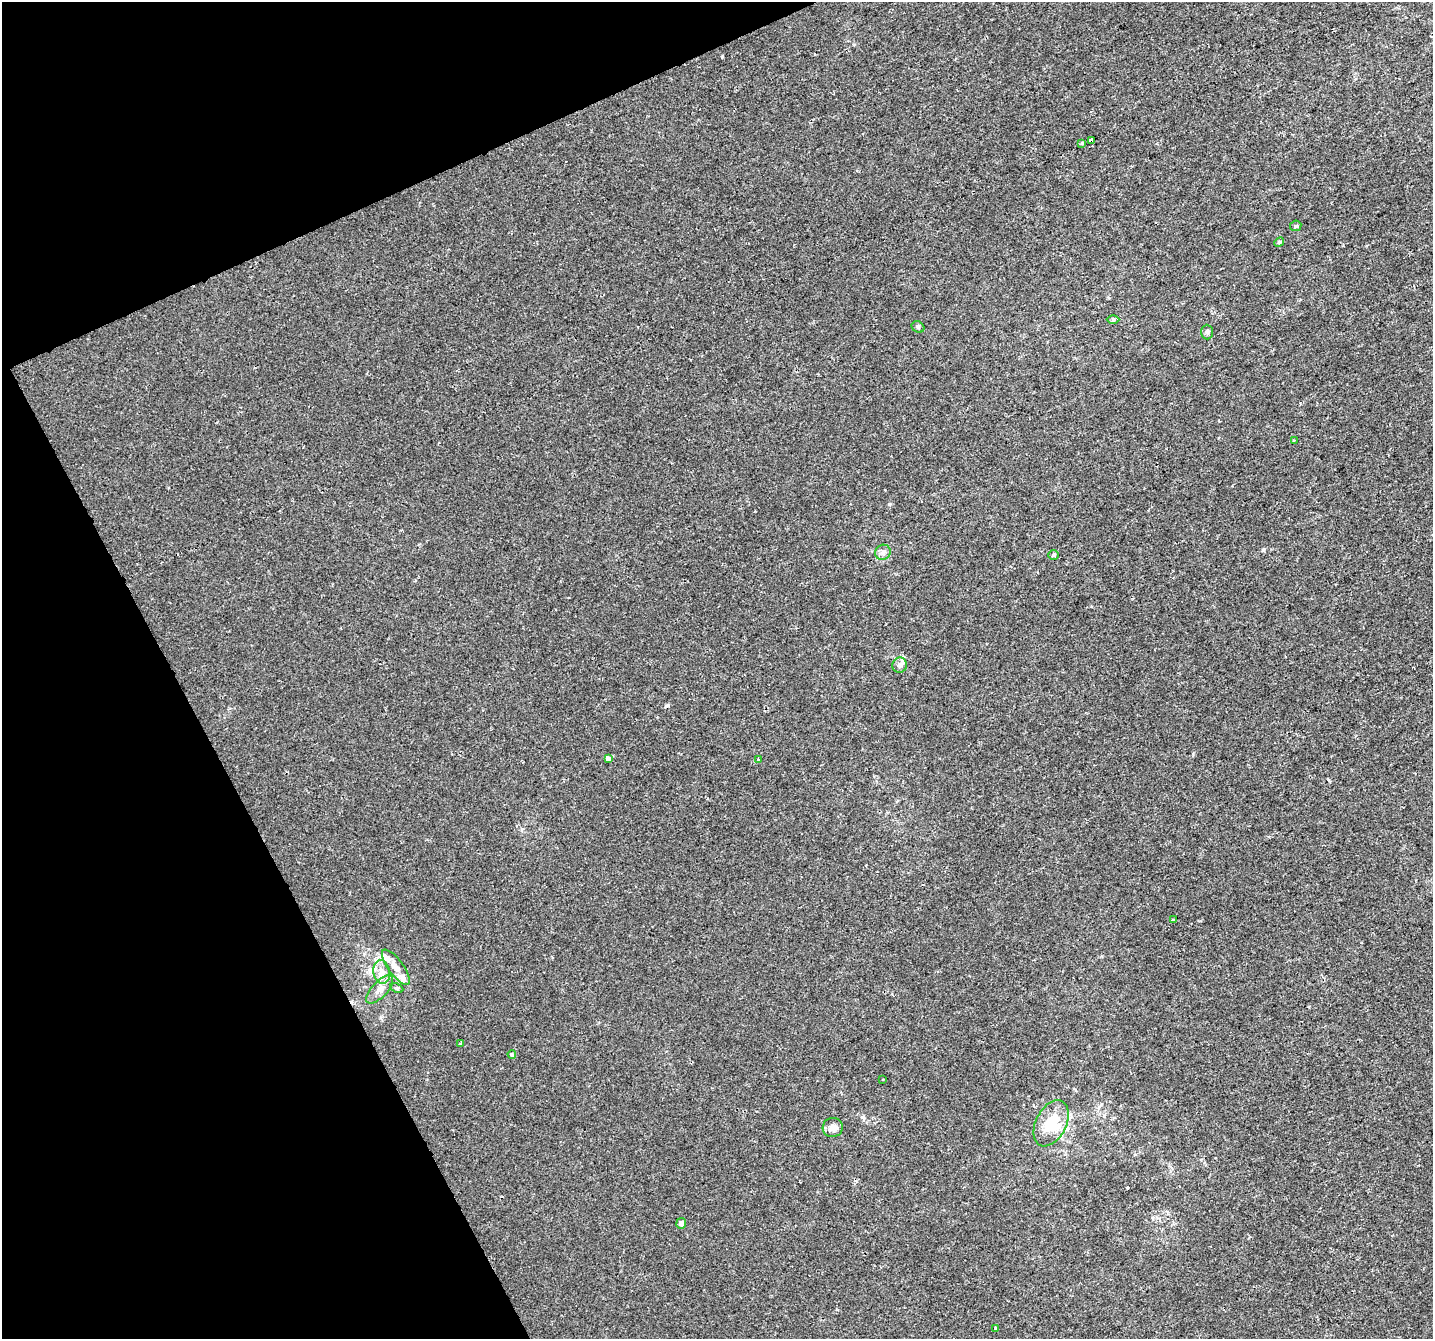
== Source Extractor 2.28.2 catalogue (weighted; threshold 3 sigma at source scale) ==
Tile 5 of 4 x 4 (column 1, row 2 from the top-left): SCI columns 1-1431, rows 2774-4110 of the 5727 x 5602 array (HDU 1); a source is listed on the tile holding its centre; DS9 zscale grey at full resolution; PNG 1435 x 1341 px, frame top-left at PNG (2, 2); each listed source drawn as its Kron ellipse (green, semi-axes under 4 px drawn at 4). Shown black and unused: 21% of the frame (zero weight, under 2 of 3 exposures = <1% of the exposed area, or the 3 px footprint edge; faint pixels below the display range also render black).
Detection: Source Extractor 2.28.2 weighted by HDU 2 'WHT'; one run over the whole footprint, this tile lists its part. Background 0.00106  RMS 0.0022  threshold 0.00978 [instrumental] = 3 sigma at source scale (4.5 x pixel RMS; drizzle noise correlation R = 1.50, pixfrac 1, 0.0396/0.0396 arcsec/px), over >= 5 px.
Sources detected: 29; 1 cosmic-ray / hot-pixel residue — neither listed nor drawn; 3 inside a brighter listed object's ellipse — not listed separately; the other 25 listed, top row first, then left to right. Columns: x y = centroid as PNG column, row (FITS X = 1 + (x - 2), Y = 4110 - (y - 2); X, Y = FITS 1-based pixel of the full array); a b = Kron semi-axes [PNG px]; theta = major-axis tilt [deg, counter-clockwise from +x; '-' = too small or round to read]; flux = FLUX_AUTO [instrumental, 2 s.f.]
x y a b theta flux
1091 140 4 4 - 1.2
1082 143 3 3 - 0.96
1296 226 6 5 - 0.29
1279 242 5 4 - 0.27
1113 319 6 4 0 0.3
918 327 7 5 -28 0.41
1207 332 7 6 - 0.5
1294 440 2 2 - 0.17
883 552 8 7 - 0.93
1053 555 5 5 - 0.3
900 665 8 7 - 0.77
608 758 4 3 - 2
758 759 3 3 - 0.47
1173 920 3 3 - 0.39
396 967 21 7 -54 2
382 972 12 8 -81 1.7
397 988 7 4 -25 0.35
380 989 18 8 47 1.7
461 1043 3 3 - 0.51
512 1055 4 3 - 0.61
883 1080 3 3 - 0.62
1051 1123 25 15 63 6.6
833 1128 10 9 - 1.3
681 1223 5 5 - 1.1
995 1329 4 3 - 0.34
Overlapping masked pixels (flux is a lower limit): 1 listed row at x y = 1091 140
Unlisted compact peaks at least as high as the median listed source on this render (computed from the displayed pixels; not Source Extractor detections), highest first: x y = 889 504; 722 57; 1263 550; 1127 1188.